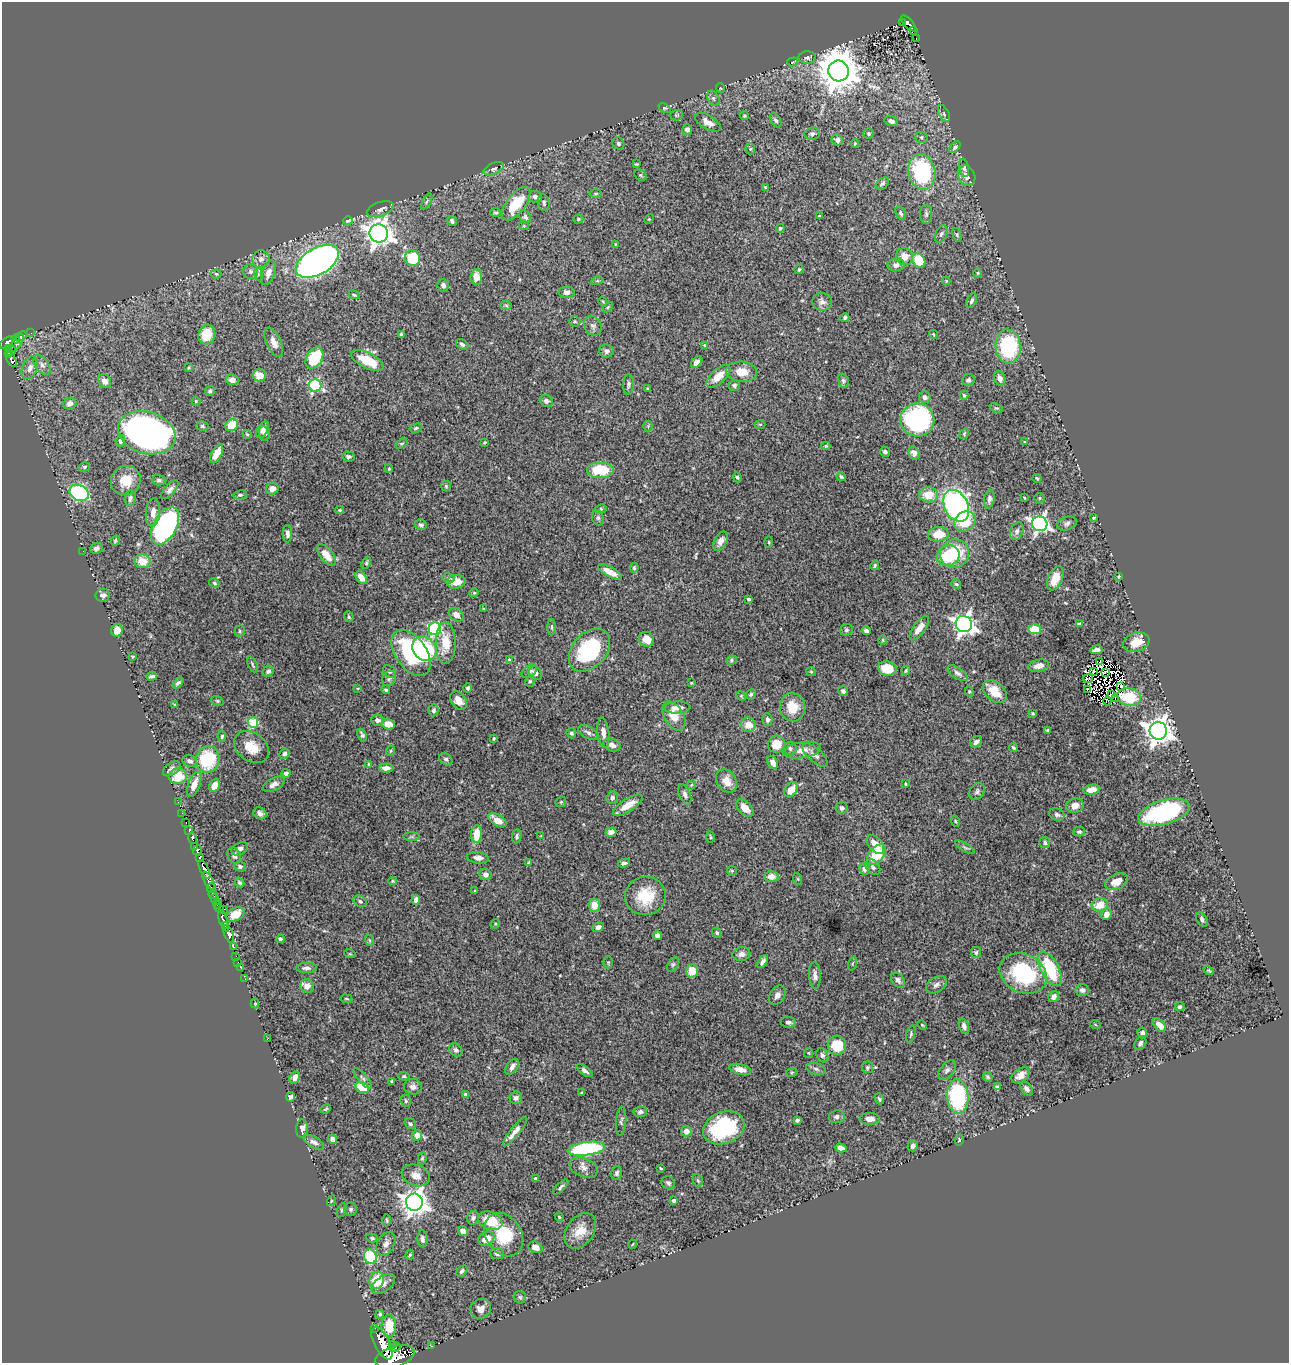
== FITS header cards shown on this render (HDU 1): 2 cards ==
NAXIS1  =                 1287
NAXIS2  =                 1361

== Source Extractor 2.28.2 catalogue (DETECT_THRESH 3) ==
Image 1287 x 1361 px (HDU 1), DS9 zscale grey, 1 PNG px = 1 image px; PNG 1291 x 1365 px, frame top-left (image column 1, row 1361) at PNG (2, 2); each listed source drawn as its Kron ellipse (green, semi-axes under 4 px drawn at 4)
Background 1.23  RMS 0.018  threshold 0.054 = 3 sigma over >= 5 px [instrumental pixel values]
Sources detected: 512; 7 with non-positive FLUX_AUTO (blend fragments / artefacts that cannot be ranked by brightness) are neither listed nor drawn; of the other 505, the 500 brightest by FLUX_AUTO listed and drawn (5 fainter detections omitted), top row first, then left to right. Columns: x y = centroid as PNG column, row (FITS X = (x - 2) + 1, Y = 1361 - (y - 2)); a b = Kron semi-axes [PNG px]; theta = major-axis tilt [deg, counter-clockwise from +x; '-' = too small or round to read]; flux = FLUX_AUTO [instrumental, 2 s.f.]
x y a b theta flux
902 22 2 2 - 7.7
909 23 10 3 -47 100
913 31 3 2 - 8.3
916 39 2 2 - 1
807 57 8 6 2 3.4
793 62 5 3 - 1.2
839 71 10 10 - 3900
720 88 5 3 - 1
713 98 8 5 -61 3
664 108 6 4 -24 1.5
944 114 9 5 -64 2.5
676 115 6 5 - 2
744 116 5 4 - 1.4
776 120 8 4 -56 3.1
891 121 7 5 -22 4.8
708 122 14 6 -31 9.7
687 130 5 5 - 4.4
812 134 8 6 8 3.2
868 134 5 5 - 2.1
922 137 6 5 - 2.2
837 140 6 5 - 4.1
618 143 6 5 - 2.7
855 144 4 3 - 1.2
955 147 7 4 49 2.4
750 149 5 5 - 1.8
636 164 4 3 - 1.3
964 168 9 4 -78 2.7
494 169 11 5 25 4
922 172 18 13 -78 110
641 175 6 5 - 1.7
967 176 11 8 -64 7.6
882 184 7 5 39 2.7
765 188 4 3 - 1.4
596 194 6 3 1 1.5
535 197 7 5 -7 5.3
427 201 9 3 61 2.2
544 203 8 6 -81 2.8
516 204 20 9 52 41
380 209 14 7 19 5
496 213 5 3 - 1.7
901 213 7 4 -61 2.6
926 214 9 6 -90 3.3
820 216 4 3 - 1.2
525 217 7 5 -60 3.5
578 219 5 4 - 1.5
649 219 5 4 - 1.3
348 221 5 3 - 2.1
452 221 5 4 - 3.5
524 226 5 4 - 1.3
780 228 4 4 - 2.1
379 233 9 9 - 1000
941 234 9 5 67 3.2
957 235 7 4 -72 1.5
616 244 3 2 - 0.84
905 256 9 8 - 12
412 258 8 7 - 49
261 259 9 8 - 6.1
919 260 8 6 -56 45
317 261 24 13 30 830
896 265 8 6 6 6.1
799 269 4 3 - 1.3
251 271 7 7 - 3.6
268 273 13 6 71 9.2
978 273 4 4 - 1.4
216 274 5 4 - 1.9
258 274 6 4 -73 2.1
476 277 7 6 - 13
597 281 5 3 - 1.5
946 281 4 3 - 1.3
443 285 6 5 - 4.7
567 292 8 5 -1 6.3
354 295 5 3 - 1.6
972 301 8 4 66 3.4
603 302 5 3 - 1.1
822 302 10 8 -7 6
506 305 5 5 - 1.8
608 307 6 3 45 1.5
845 318 4 4 - 2.8
575 321 5 5 - 1.8
593 326 10 8 -62 4.6
31 333 2 2 - 6.2
401 334 3 3 - 1.4
933 334 4 3 - 0.96
207 335 10 8 72 27
21 336 6 3 27 81
15 339 4 3 - 88
7 342 8 4 38 580
274 342 15 7 -65 8.8
17 343 10 2 58 150
462 344 7 4 -33 2.9
704 345 4 3 - 1.2
1008 346 17 12 -85 130
8 348 3 3 - 46
11 351 5 3 - 87
606 351 7 6 - 4.1
8 354 3 2 - 65
314 358 11 8 59 59
11 359 8 3 -61 310
367 360 18 8 -26 34
697 362 7 4 44 5.1
42 365 11 6 -54 5.5
30 368 12 7 67 8.1
188 368 3 3 - 1.2
742 372 15 10 -5 17
259 375 7 6 - 15
718 376 15 7 41 17
1000 378 7 5 -70 5.1
232 380 6 5 - 7.2
968 380 6 5 - 3.5
105 381 7 6 - 8.4
843 381 7 5 -74 2.5
628 384 10 5 89 3.4
734 385 6 5 - 2.7
315 386 6 6 - 140
648 389 4 3 - 1.3
210 391 5 5 - 2.3
964 395 4 3 - 1.7
925 397 6 5 - 3.6
196 401 4 4 - 1.5
546 401 7 6 - 3.3
70 404 6 5 - 7.4
996 408 7 4 -22 1.9
917 420 17 16 - 220
760 424 5 3 - 1
232 425 6 5 - 29
202 426 6 5 - 2.4
648 426 5 5 - 1.7
416 428 6 4 13 2.1
262 430 9 5 60 4.9
147 433 29 21 -17 640
264 433 7 5 -80 3.7
247 434 4 3 - 1.2
964 434 6 4 58 1.5
120 441 5 5 - 3.6
484 442 4 3 - 1.3
1024 442 3 2 - 0.86
401 444 6 4 31 1.5
826 446 4 3 - 1.6
885 452 5 4 - 2.9
217 453 10 5 62 13
914 453 6 5 - 5.1
348 457 6 5 - 2.9
84 467 5 4 - 1.8
389 469 4 3 - 1.9
600 470 14 8 0 50
737 477 5 4 - 1.6
841 477 5 3 - 1.9
1037 478 5 3 - 1.5
159 480 7 5 -1 2.6
126 481 15 14 - 26
446 486 5 5 - 1.7
272 489 6 5 - 9.2
170 490 11 5 49 5
79 493 10 7 -25 150
240 495 7 4 7 2.3
929 495 9 7 1 21
1024 497 3 2 - 0.94
130 498 8 5 80 4
1039 498 5 4 - 1.6
989 499 9 5 80 3.9
956 506 17 11 -63 330
601 509 6 4 28 1.9
340 510 4 3 - 1.3
153 512 14 7 86 10
598 518 8 6 -75 2.9
1094 518 3 2 - 1.1
965 521 11 9 32 34
1067 523 10 6 21 3.7
1040 524 8 7 - 440
421 525 6 5 - 3.2
165 526 20 11 61 300
1017 531 9 6 65 3.9
287 534 9 4 89 4.6
938 534 10 7 5 19
115 541 5 4 - 2
721 541 10 6 61 6.2
769 542 5 3 - 1.2
96 548 6 5 - 4.4
83 551 2 2 - 2.4
955 554 15 14 - 48
326 555 13 6 -52 14
948 556 11 10 - 45
142 561 8 7 - 21
366 563 6 4 61 1.7
875 565 5 3 - 2.1
634 568 5 4 - 1.9
610 572 13 5 -28 13
1119 576 4 3 - 1.1
361 577 7 5 -54 14
448 578 6 4 -12 2.4
1055 578 13 7 66 17
456 582 9 6 9 15
214 583 6 4 -29 1.6
956 584 5 4 - 1.6
474 593 5 4 - 1.2
103 595 7 6 - 4.8
749 599 4 3 - 2
484 609 3 3 - 1.1
456 615 8 6 -41 9.8
349 617 5 4 - 2
964 624 8 8 - 710
1079 624 4 3 - 2.7
552 627 8 3 90 2.2
919 628 14 6 53 12
435 629 6 6 - 150
1035 629 6 5 - 30
117 630 6 6 - 11
846 630 6 6 - 2.3
240 631 5 5 - 1.6
866 631 4 4 - 3
646 639 8 7 - 12
883 640 5 3 - 1.2
1136 642 13 9 18 19
446 643 21 10 90 27
424 649 13 11 -45 100
589 650 24 17 48 110
1096 650 6 4 8 3.8
411 653 26 15 -55 130
132 656 3 3 - 1.3
509 660 4 3 - 1.4
731 660 5 4 - 1.7
1100 661 3 2 - 2.1
253 664 8 3 -65 1.8
1039 666 10 6 12 8
887 668 9 7 -11 29
268 671 6 5 - 3.1
529 671 8 5 35 3.3
906 671 5 4 - 1.7
1093 671 3 2 - 1.5
389 672 7 5 -36 2.3
811 672 5 4 - 1.3
1105 672 4 2 - 1.7
535 673 8 5 -48 5.9
958 673 11 5 -35 4.2
152 676 5 3 - 2.2
389 678 8 6 56 3.4
1088 679 5 2 - 2.3
530 681 5 4 - 1.9
178 683 6 4 43 2.9
691 683 4 3 - 0.99
1121 686 3 2 - 2.5
358 688 4 2 - 0.84
468 688 5 4 - 2.6
1087 689 3 2 - 2.3
386 690 4 4 - 2
843 691 5 5 - 3.2
995 691 14 9 -43 23
969 692 5 4 - 1.6
751 694 5 4 - 2.1
1111 694 3 2 - 2
741 696 5 4 - 1.3
1129 697 12 8 -9 22
1115 698 2 2 - 1.1
217 701 6 4 -20 1.7
458 701 10 7 -51 11
1107 701 4 3 - 1.9
175 704 4 3 - 1.2
677 707 13 6 2 9.6
793 707 14 12 -81 24
433 710 6 5 - 2.6
1033 713 3 3 - 1.5
674 716 16 9 -60 19
767 719 6 5 - 3.3
377 720 6 5 - 4.1
253 722 5 5 - 67
388 724 6 5 - 14
748 725 7 7 - 14
1048 730 4 3 - 1.6
1158 731 9 8 - 1300
588 732 11 6 -30 4.3
571 733 5 5 - 2.4
603 733 15 6 -83 7
362 735 6 4 -66 2.7
222 736 5 4 - 1.9
494 739 4 3 - 1.5
976 742 6 5 - 4.4
776 744 8 8 - 22
612 745 9 6 -21 6.5
251 747 19 14 -36 24
1013 747 4 3 - 1.7
790 749 7 6 - 3.1
802 750 19 8 9 11
390 751 5 3 - 1.2
285 754 5 5 - 3.9
815 755 15 7 -42 7.7
208 759 13 11 77 73
446 759 7 5 -42 2.7
190 761 7 5 -19 4.7
773 762 7 5 -62 7.9
369 764 4 3 - 1.4
386 768 7 4 1 5.9
172 769 10 6 36 4.5
286 773 4 4 - 3.5
178 776 9 8 - 31
727 781 12 9 -56 12
194 784 13 6 69 12
274 784 12 6 30 6
905 784 4 3 - 1.2
214 785 7 5 62 11
691 785 5 4 - 1.4
791 790 8 6 56 11
1092 790 8 5 10 13
977 791 9 7 54 3.6
685 795 11 5 -69 4.3
612 798 6 5 - 4.2
178 802 4 2 - 11
561 802 6 4 45 1.5
628 805 17 6 32 16
1075 806 9 7 16 8.2
745 808 10 6 -47 13
842 808 6 6 - 3.9
1164 812 26 12 16 160
182 813 2 2 - 8.4
260 813 7 5 -29 4.7
1057 814 8 6 -22 4.1
497 820 10 5 -32 11
955 821 6 3 -72 1.3
186 823 3 2 - 39
189 831 3 2 - 60
1079 831 6 5 - 2.8
611 832 5 4 - 5.9
477 834 8 5 84 20
517 836 7 4 80 2.4
541 836 4 4 - 0.9
412 837 8 4 0 2.2
710 837 6 3 -81 1.3
192 838 6 3 -72 190
1045 842 6 5 - 2.4
875 844 11 6 -48 15
195 846 3 3 - 76
965 847 11 3 -32 2.4
240 849 9 6 27 4.5
198 850 5 3 - 370
876 855 12 7 48 39
234 856 8 6 -63 3.7
200 858 4 3 - 190
478 858 11 5 -6 5.5
528 863 4 3 - 2
624 863 6 4 9 3.6
240 866 6 5 - 2.6
873 867 9 6 -51 3.6
204 869 10 4 -63 1200
865 869 6 5 - 5.6
732 871 5 4 - 1.5
485 874 6 5 - 4.7
771 877 7 5 0 8.2
798 879 6 4 -71 1.3
209 881 10 3 -60 540
393 881 4 3 - 1.4
1116 882 12 7 26 16
239 883 5 4 - 2.1
211 888 5 3 - 170
475 891 4 2 - 0.98
213 894 4 2 - 30
645 896 20 19 - 43
215 898 3 3 - 160
416 900 5 4 - 5.9
360 901 7 5 -30 2.9
217 904 5 2 - 97
594 905 6 6 - 15
1100 905 8 6 12 22
219 908 5 4 - 110
224 909 2 2 - 28
235 914 9 6 29 16
1106 914 6 5 - 9.3
1202 919 8 5 -62 3.6
224 921 11 3 -70 1100
495 924 5 4 - 1.4
226 926 3 2 - 330
598 927 6 4 34 4
717 933 5 4 - 1.8
229 934 9 4 -70 1400
658 936 4 4 - 7.4
280 939 4 4 - 2.6
369 940 6 4 -70 1.6
233 947 3 2 - 20
976 952 5 5 - 2.1
350 954 6 3 -18 1.1
741 954 9 7 13 5.5
236 956 2 2 - 18
763 961 7 4 56 5
238 962 2 2 - 16
608 962 6 5 - 1.6
852 963 7 3 71 1.7
673 965 8 5 62 2.4
241 968 3 2 - 14
306 968 10 5 1 4.3
1050 969 19 9 -62 84
1209 970 5 4 - 1.4
692 971 6 6 - 20
1023 973 25 19 -26 96
815 975 13 6 -87 6
245 979 2 2 - 13
898 980 8 5 -50 4.5
936 985 11 7 32 5.1
307 986 7 6 - 9.2
1082 990 7 6 - 4.5
777 995 10 7 58 6.2
1054 997 6 5 - 5.9
346 999 6 3 -9 1.3
255 1003 5 4 - 1.4
1180 1007 5 4 - 2.1
788 1022 7 5 -10 3.4
1095 1024 5 3 - 0.95
922 1025 5 3 - 1.2
1159 1025 8 4 -47 9.8
964 1026 8 5 -72 5.3
1142 1033 5 5 - 4.2
911 1034 9 2 76 1.5
267 1039 2 2 - 110
1140 1043 7 5 58 3.2
837 1045 9 9 - 39
456 1050 7 6 - 3.6
809 1053 5 4 - 1.3
822 1055 7 5 -61 3.2
512 1067 9 5 55 5.5
867 1067 5 5 - 2
740 1069 11 5 -13 10
816 1069 10 6 -16 3.7
585 1070 9 4 -37 3.7
947 1070 11 6 50 4.3
792 1072 5 3 - 1.2
1020 1075 10 6 35 8.8
404 1076 6 4 -4 1.8
295 1077 6 5 - 5.9
988 1077 5 4 - 1.7
363 1078 13 4 -50 3.2
392 1081 4 3 - 1.5
362 1087 7 5 -32 38
413 1087 9 7 -14 5.9
997 1087 4 4 - 2.7
1027 1089 8 5 -48 4.6
581 1093 3 3 - 1
466 1094 4 3 - 1.7
290 1097 5 4 - 3.8
958 1097 17 10 -86 140
516 1098 6 6 - 4.1
879 1099 5 3 - 1.9
406 1101 6 5 - 2.3
326 1109 5 3 - 1.5
640 1112 7 5 8 3.1
837 1117 8 6 8 4
870 1119 10 6 -1 8.7
797 1120 4 3 - 2.3
621 1121 14 5 86 3
410 1124 6 5 - 2.4
724 1128 21 16 22 110
302 1129 9 6 89 5.4
515 1131 18 4 51 8.9
686 1131 5 5 - 7.3
417 1135 5 5 - 14
333 1139 5 4 - 8
959 1140 5 4 - 1.4
314 1142 11 5 -31 5.1
913 1146 5 5 - 4.7
841 1148 5 4 - 5.9
587 1149 19 6 8 140
422 1158 6 4 81 1.8
584 1168 14 9 -22 8.2
660 1168 3 2 - 1.4
617 1173 7 5 75 2.6
416 1175 14 10 -19 11
536 1179 4 3 - 3.9
698 1180 6 5 - 1.9
668 1183 7 6 - 3.1
561 1187 10 4 44 2.7
331 1201 5 3 - 0.95
674 1201 4 3 - 2.9
414 1202 8 8 - 1200
351 1209 6 6 - 2.8
342 1210 7 4 68 2
559 1217 4 3 - 1.3
473 1218 7 5 70 3.2
387 1220 6 3 -89 1.3
490 1221 12 9 -22 31
463 1231 5 4 - 7.2
580 1231 19 13 55 21
504 1235 23 17 -57 51
372 1238 6 4 -10 1.9
422 1239 8 5 -86 3.7
486 1239 8 6 29 17
386 1244 12 8 62 7.1
633 1244 4 3 - 0.93
535 1247 7 5 -23 8.2
497 1254 7 5 -5 4.2
410 1255 5 4 - 1.4
370 1257 7 6 - 80
462 1271 6 4 46 2.9
377 1280 8 7 - 37
383 1284 13 7 36 7.1
520 1297 6 6 - 2.3
481 1309 10 9 - 8.4
380 1314 4 4 - 1.9
389 1326 11 7 -88 30
374 1328 3 2 - 21
382 1343 18 7 -63 2800
392 1344 3 3 - 86
431 1346 2 2 - 9.8
395 1348 6 3 18 300
395 1357 20 10 16 5100
At the frame edge (FLAGS 8, measured only in part): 1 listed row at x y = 395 1357
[5 fainter detections neither listed nor drawn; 7 non-positive-flux detections neither listed nor drawn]